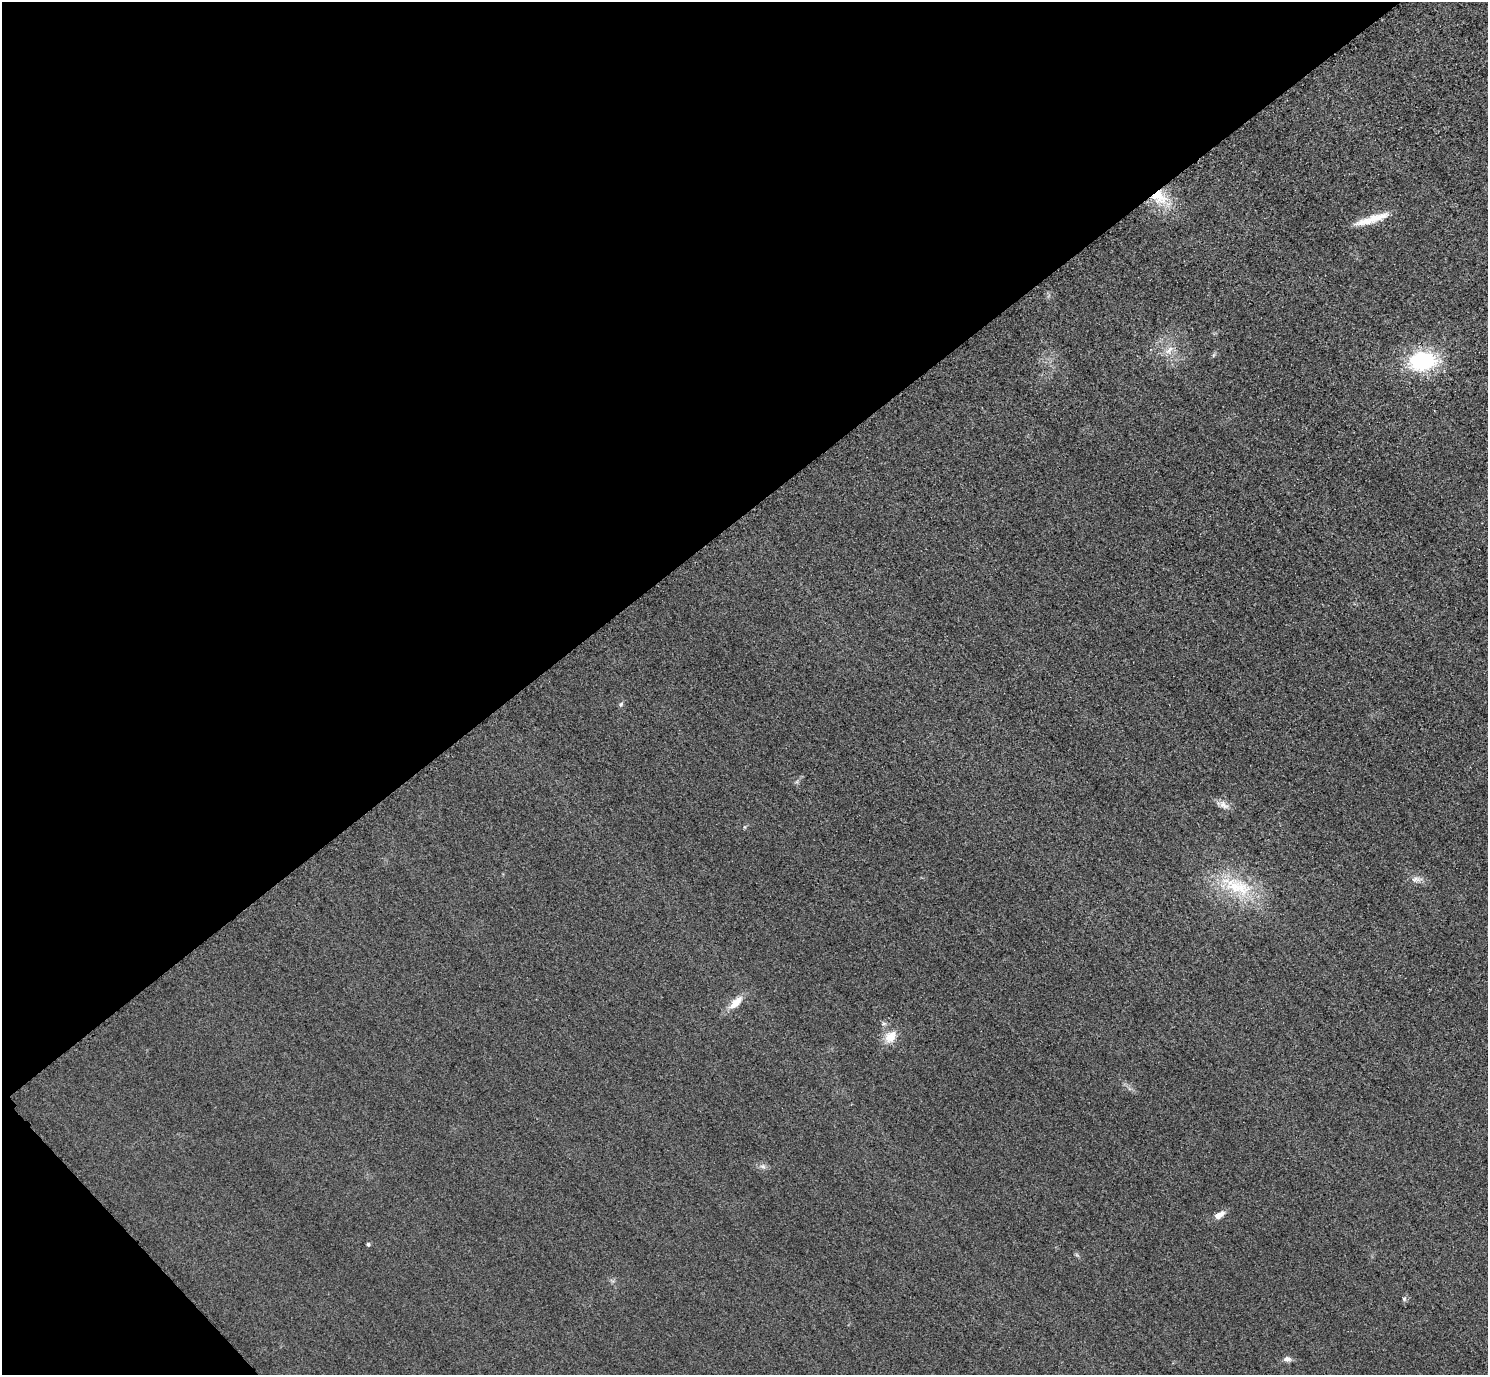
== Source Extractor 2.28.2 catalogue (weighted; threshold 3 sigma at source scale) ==
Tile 5 of 4 x 4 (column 1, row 2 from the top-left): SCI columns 32-1517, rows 2931-4303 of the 6005 x 6003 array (HDU 1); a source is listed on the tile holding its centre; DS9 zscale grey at full resolution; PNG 1490 x 1377 px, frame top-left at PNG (2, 2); no overlay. Shown black and unused: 39% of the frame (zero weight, under 3 of 4 exposures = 3% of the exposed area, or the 3 px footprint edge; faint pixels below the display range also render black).
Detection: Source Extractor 2.28.2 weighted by HDU 2 'WHT'; one run over the whole footprint, this tile lists its part. Background 0.0513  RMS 0.016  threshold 0.0718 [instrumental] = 3 sigma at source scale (4.5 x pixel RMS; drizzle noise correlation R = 1.50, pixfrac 1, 0.05/0.05 arcsec/px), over >= 5 px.
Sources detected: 16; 1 inside a brighter listed object's ellipse — not listed separately; the other 15 listed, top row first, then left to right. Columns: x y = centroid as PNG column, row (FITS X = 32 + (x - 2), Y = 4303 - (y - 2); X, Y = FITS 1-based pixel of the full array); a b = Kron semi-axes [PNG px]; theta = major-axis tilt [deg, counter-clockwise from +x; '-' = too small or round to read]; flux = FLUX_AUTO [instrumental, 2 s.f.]
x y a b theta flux
1159 197 26 18 -33 51
1376 218 34 10 17 32
1169 350 15 8 61 13
1422 361 33 23 7 130
621 704 7 5 73 3.2
1224 805 16 9 -38 11
1416 879 17 7 5 9.3
1237 886 53 22 -21 99
735 1003 20 8 43 22
890 1037 18 13 54 24
763 1166 9 7 -35 5.8
1221 1214 9 7 37 8
368 1244 5 4 - 2.9
1404 1299 6 6 - 2.9
1287 1359 10 7 -2 6.7
Overlapping masked pixels (flux is a lower limit): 1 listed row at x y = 1159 197